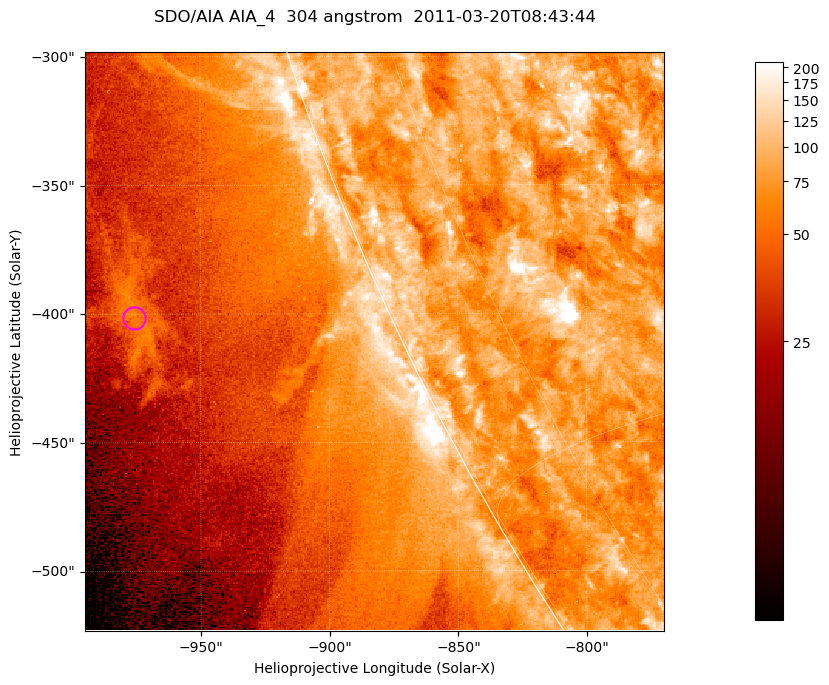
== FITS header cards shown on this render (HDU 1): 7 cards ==
TELESCOP= 'SDO/AIA '           / For AIA: SDO/AIA
INSTRUME= 'AIA_4   '           / For AIA: AIA_ATA1, AIA_ATA2, AIA_ATA3 or AIA_AT
WAVELNTH=                  304 / [angstrom] Wavelength
WAVEUNIT= 'angstrom'           / Wavelength unit: angstrom
DATE-OBS= '2011-03-20T08:43:44.124' / [ISO] Date when observation started; ISO 8
CTYPE1  = 'HPLN-TAN'           / CTYPE1; Typically HPLN
CTYPE2  = 'HPLT-TAN'           / CTYPE2; Typically HPLT

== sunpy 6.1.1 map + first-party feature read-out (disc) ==
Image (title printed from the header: SDO/AIA AIA_4  304 angstrom  2011-03-20T08:43:44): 375 x 375 px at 0.6 arcsec/px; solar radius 964 arcsec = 1605 px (partial field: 0.8% of the solar disc is inside the frame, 44% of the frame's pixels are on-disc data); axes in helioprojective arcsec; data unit not stated in the header (colour bar unlabelled)
Orientation: roll -0.132 deg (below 1 deg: not rotated)
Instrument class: DISC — disc imager (sunpy class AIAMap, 304 A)
Bright regions (active regions / flare kernels): reference = the on-disc median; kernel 3 px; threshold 5 sigma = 119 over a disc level ~80.8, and >= 1.15x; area >= 140 px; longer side >= 4 px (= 2.4 arcsec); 0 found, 0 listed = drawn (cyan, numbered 1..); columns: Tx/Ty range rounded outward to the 2 arcsec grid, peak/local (2 s.f.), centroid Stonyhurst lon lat
Off-limb structures (1.02-1.3 R_sun): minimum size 70 px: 3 found; the strongest spans PA ~110..115 deg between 1.08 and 1.11 R_sun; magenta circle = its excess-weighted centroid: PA ~110 deg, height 1.1 R_sun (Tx ~-976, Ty ~-402 arcsec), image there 2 x the reference